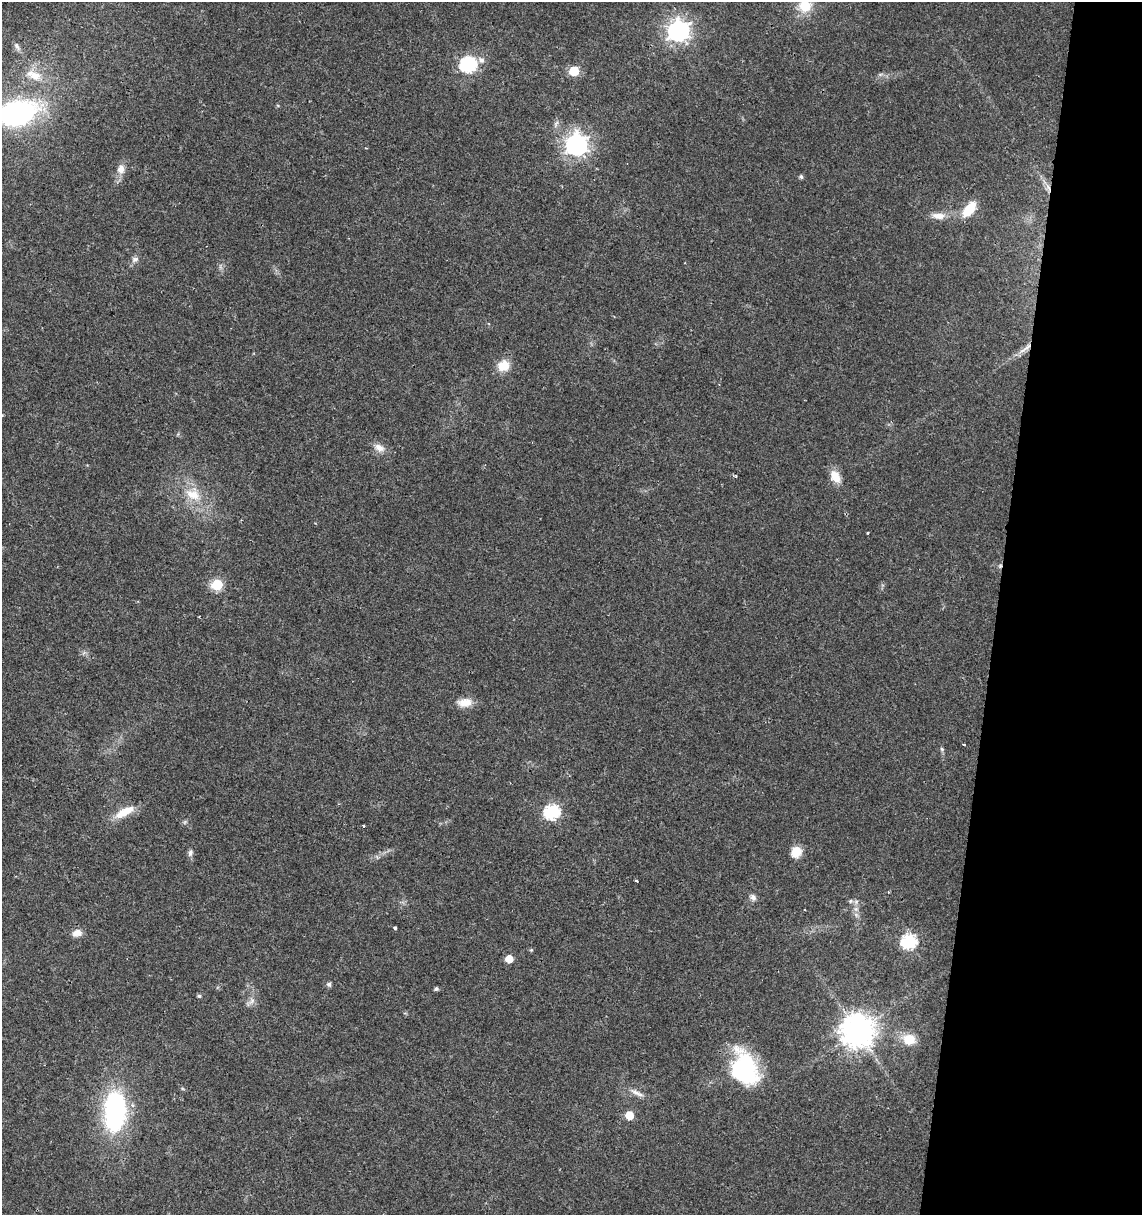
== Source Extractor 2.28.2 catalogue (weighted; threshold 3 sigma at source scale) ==
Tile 8 of 4 x 4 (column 4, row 2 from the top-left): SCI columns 3708-4847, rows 2428-3640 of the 5073 x 4864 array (HDU 1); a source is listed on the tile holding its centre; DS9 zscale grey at full resolution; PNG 1144 x 1217 px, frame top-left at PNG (2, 2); no overlay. Shown black and unused: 13% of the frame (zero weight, under 2 of 3 exposures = <1% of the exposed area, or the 3 px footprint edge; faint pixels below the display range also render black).
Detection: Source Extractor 2.28.2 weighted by HDU 2 'WHT'; one run over the whole footprint, this tile lists its part. Background 0.0204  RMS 0.0027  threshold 0.0122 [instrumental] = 3 sigma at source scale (4.5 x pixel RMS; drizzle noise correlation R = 1.50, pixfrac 1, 0.0396/0.0396 arcsec/px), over >= 5 px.
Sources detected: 52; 1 too faint to see at this stretch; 2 cosmic-ray / hot-pixel residue — not listed; the other 49 listed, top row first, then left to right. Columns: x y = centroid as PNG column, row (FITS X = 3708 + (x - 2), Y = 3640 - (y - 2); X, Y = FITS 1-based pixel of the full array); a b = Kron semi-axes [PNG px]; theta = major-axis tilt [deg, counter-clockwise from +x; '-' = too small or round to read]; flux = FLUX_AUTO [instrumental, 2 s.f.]
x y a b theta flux
805 6 16 15 - 5.8
678 31 8 8 - 170
17 46 14 6 -55 1.1
481 60 9 7 -55 1.1
468 64 7 7 - 58
574 71 6 6 - 11
35 75 17 13 -25 4.4
17 113 26 16 14 72
576 145 8 8 - 180
121 169 12 10 88 2.1
801 177 5 5 - 0.54
1048 187 15 4 -71 1.6
969 209 16 8 51 7.8
938 216 19 8 -3 2.8
135 259 10 7 23 1
1026 348 23 5 38 2.2
503 366 16 14 36 4
379 448 15 10 -32 2.2
835 476 17 11 -63 3.6
193 494 23 17 -26 7.2
868 533 3 2 - 0.29
217 585 6 6 - 21
199 616 3 2 - 0.21
465 703 18 11 4 3.5
964 744 3 2 - 0.37
942 749 5 5 - 0.42
124 812 27 9 29 5.3
552 812 7 7 - 50
363 826 3 3 - 0.82
796 852 12 11 - 4.1
190 853 9 6 74 0.85
636 881 3 3 - 0.5
753 897 9 7 -54 1.1
851 901 6 5 - 0.52
856 909 6 6 - 0.93
395 928 4 3 - 2
77 933 11 8 11 2.2
909 942 7 6 - 47
509 959 5 5 - 4.6
329 984 5 5 - 0.79
436 989 4 4 - 0.64
199 996 5 4 - 0.44
252 1001 12 7 59 1.3
857 1031 10 10 - 500
909 1039 16 13 -11 4.3
744 1069 39 27 -70 27
636 1092 16 6 -29 1.7
115 1112 43 23 87 40
629 1115 6 6 - 6
Overlapping masked pixels (flux is a lower limit): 2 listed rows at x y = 1048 187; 1026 348
Isophote crosses this tile's border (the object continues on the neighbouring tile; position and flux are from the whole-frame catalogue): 2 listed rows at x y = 805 6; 17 113